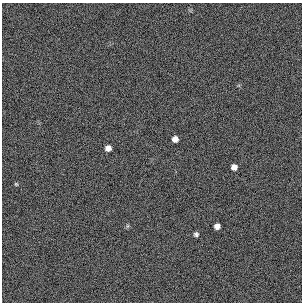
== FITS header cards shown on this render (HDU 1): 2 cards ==
NAXIS1  =                  300 / length of original image axis
NAXIS2  =                  300 / length of original image axis

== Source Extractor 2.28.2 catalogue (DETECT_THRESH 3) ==
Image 300 x 300 px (HDU 1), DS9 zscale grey, 1 PNG px = 1 image px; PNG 304 x 304 px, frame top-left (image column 1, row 300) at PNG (2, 3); no overlay
Background 385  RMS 66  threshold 197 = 3 sigma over >= 5 px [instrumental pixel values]
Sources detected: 7; all 7 listed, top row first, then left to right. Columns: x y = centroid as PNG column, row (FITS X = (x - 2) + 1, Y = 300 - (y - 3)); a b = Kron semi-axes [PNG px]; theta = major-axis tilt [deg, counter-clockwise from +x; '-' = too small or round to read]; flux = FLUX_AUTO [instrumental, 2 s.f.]
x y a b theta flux
175 139 5 5 - 25000
108 148 5 5 - 27000
234 167 5 5 - 27000
16 184 5 5 - 5200
127 226 6 4 71 5700
217 226 5 5 - 25000
196 234 5 5 - 10000